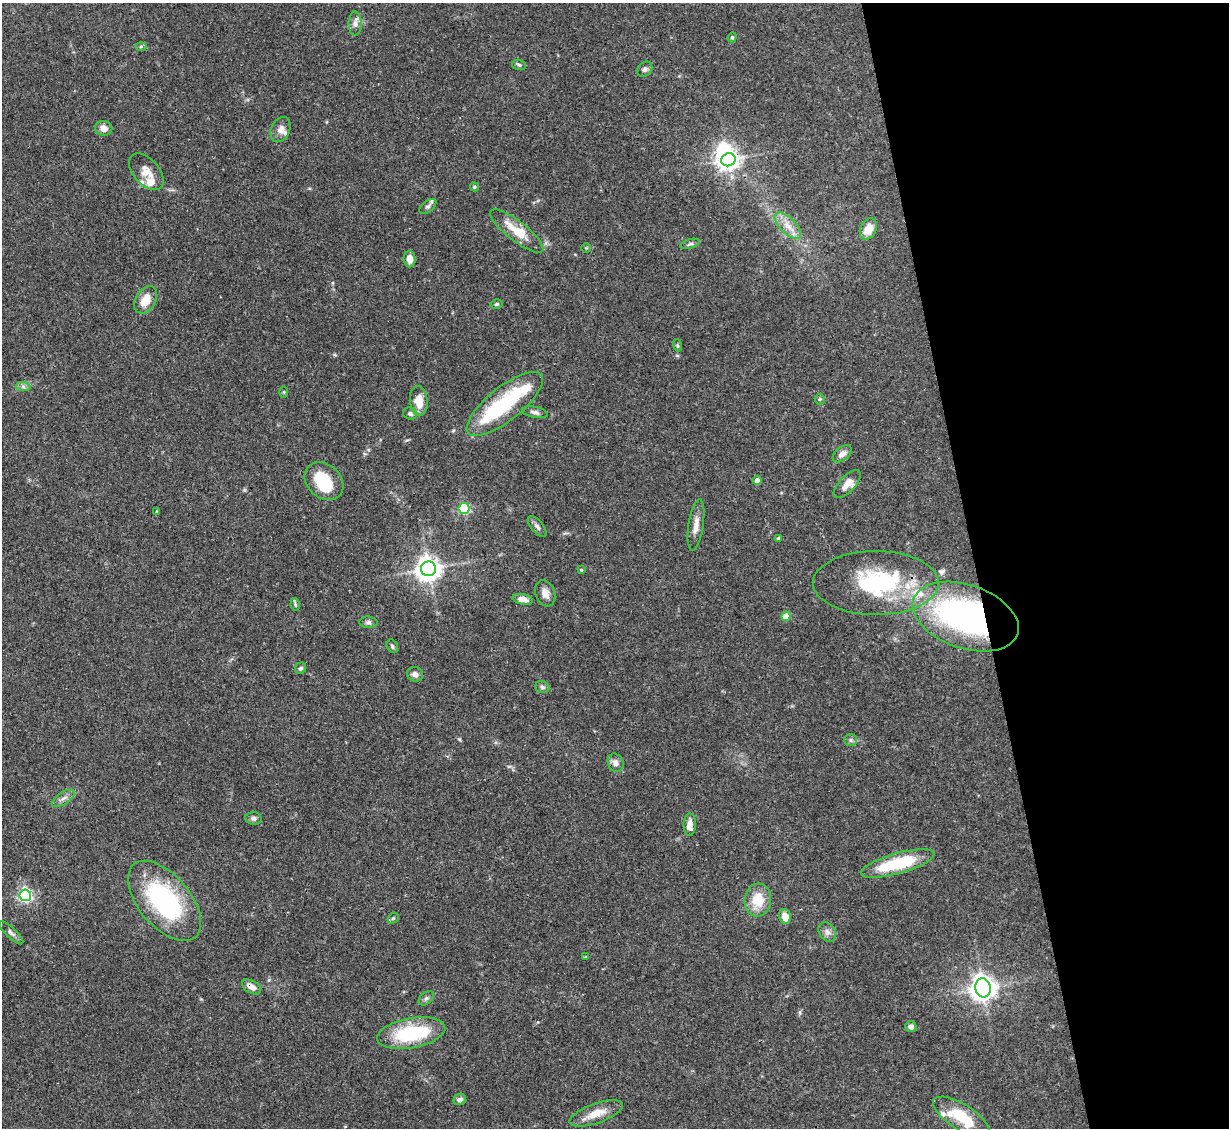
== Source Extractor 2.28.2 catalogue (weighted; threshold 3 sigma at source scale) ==
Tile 12 of 4 x 4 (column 4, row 3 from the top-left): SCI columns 3683-4909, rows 1375-2500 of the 4909 x 4883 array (HDU 1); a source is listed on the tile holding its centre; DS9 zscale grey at full resolution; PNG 1231 x 1130 px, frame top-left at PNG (2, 3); each listed source drawn as its Kron ellipse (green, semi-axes under 4 px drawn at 4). Shown black and unused: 21% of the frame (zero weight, under 3 of 4 exposures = <1% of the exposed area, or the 3 px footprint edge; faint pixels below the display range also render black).
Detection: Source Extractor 2.28.2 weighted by HDU 2 'WHT'; one run over the whole footprint, this tile lists its part. Background 0.142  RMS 0.0044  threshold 0.0199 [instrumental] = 3 sigma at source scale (4.5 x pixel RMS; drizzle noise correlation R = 1.50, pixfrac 1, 0.05/0.05 arcsec/px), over >= 5 px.
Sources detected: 83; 4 inside a brighter object's white glare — neither listed nor drawn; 8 inside a brighter listed object's ellipse — not listed separately; the other 71 listed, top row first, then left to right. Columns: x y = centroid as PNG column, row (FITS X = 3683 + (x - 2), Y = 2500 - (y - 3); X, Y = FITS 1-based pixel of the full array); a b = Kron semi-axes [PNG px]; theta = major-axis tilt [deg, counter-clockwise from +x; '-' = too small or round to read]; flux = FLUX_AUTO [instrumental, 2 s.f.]
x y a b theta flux
355 24 12 6 -90 2.2
732 37 5 4 - 0.54
141 46 6 4 1 0.66
519 65 7 5 -16 0.88
645 69 8 6 45 1.2
104 128 8 7 - 3
280 130 13 9 64 2.8
728 160 7 6 - 270
146 172 21 12 -48 5.2
474 187 5 4 - 0.56
428 206 10 5 37 1.2
788 226 17 8 -45 4.7
868 229 11 8 63 6.6
517 231 32 10 -38 11
690 244 10 4 17 0.97
586 248 5 4 - 0.53
410 259 8 6 -88 3.4
146 300 15 10 58 6.9
497 304 6 4 16 0.7
677 345 6 4 -71 0.58
23 387 7 4 -1 1.1
284 392 5 3 - 0.46
820 399 5 5 - 0.63
419 401 15 9 -84 6.8
505 404 47 17 39 37
535 412 13 5 -11 1.5
410 414 7 6 - 1.2
842 454 11 6 38 2.5
757 480 4 4 - 2.7
324 481 21 16 -43 19
847 484 18 8 46 4
464 508 5 5 - 49
157 512 4 3 - 0.65
696 525 26 7 81 4
537 526 13 6 -50 1.6
779 538 4 3 - 0.67
429 569 7 7 - 420
581 570 4 3 - 0.44
876 583 63 32 0 50
545 593 14 9 -71 3.3
523 599 10 5 -11 3
295 604 6 4 -79 0.68
786 616 4 4 - 7.2
966 617 55 31 -19 140
368 622 9 5 -2 1.2
392 646 7 5 -61 0.92
300 668 6 5 - 1.2
415 674 8 7 - 2.2
542 687 7 5 -16 1.1
851 740 6 6 - 0.99
616 763 9 7 -62 2.3
63 798 13 6 33 2.1
254 818 8 6 -4 1.3
690 825 11 6 89 3.3
898 863 38 10 16 27
25 895 6 6 - 96
758 900 16 13 83 10
164 901 48 25 -50 58
785 916 7 5 -72 4.8
393 918 6 5 - 0.61
827 932 10 8 -56 1.9
11 933 16 5 -43 1.5
585 957 4 4 - 0.38
251 987 10 6 -30 3.1
983 988 10 7 -80 470
426 998 8 5 39 1.1
911 1027 5 5 - 1.9
411 1033 34 15 10 32
460 1099 6 5 - 1.5
596 1113 28 9 20 7.1
962 1117 33 12 -32 17
Overlapping masked pixels (flux is a lower limit): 2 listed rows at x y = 966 617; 251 987